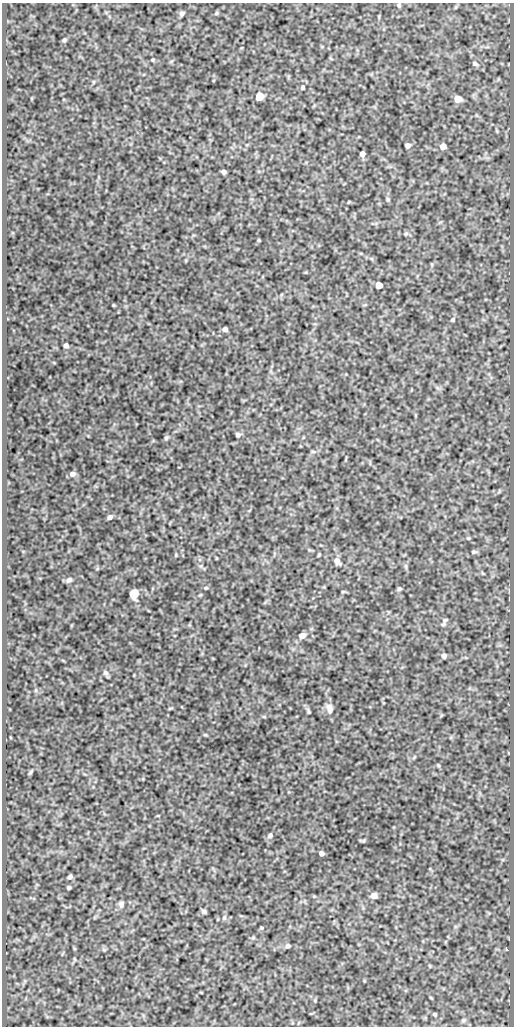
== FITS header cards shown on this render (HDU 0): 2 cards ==
NAXIS1  =                  512
NAXIS2  =                 1024

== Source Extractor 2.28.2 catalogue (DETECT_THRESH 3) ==
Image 512 x 1024 px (HDU 0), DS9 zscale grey, 1 PNG px = 1 image px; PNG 516 x 1028 px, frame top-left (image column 1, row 1024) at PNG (2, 3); no overlay
Background 416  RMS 0.88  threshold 2.65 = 3 sigma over >= 5 px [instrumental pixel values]
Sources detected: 63; all 63 listed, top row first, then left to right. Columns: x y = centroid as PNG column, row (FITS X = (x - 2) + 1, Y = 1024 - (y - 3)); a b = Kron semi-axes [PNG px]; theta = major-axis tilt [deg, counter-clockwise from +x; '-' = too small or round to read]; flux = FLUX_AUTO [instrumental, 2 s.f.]
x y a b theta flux
399 5 5 5 - 82
216 13 6 4 46 78
182 14 6 5 - 170
64 40 4 4 - 100
152 60 4 4 - 62
475 64 7 6 - 150
303 87 5 5 - 110
260 96 5 5 - 1700
458 99 5 5 - 750
408 146 5 4 - 280
443 146 5 5 - 430
362 154 5 4 - 360
224 172 4 4 - 240
388 199 6 4 -69 90
406 234 6 5 - 87
259 240 3 3 - 56
432 264 6 4 72 72
379 285 5 5 - 960
113 305 3 2 - 48
453 320 6 5 - 100
225 329 4 4 - 230
66 345 4 4 - 190
238 435 5 5 - 140
166 438 6 5 - 97
313 452 7 3 -9 78
72 474 6 5 - 240
110 517 5 4 - 210
468 538 5 4 - 71
474 552 6 5 - 120
319 555 4 3 - 62
337 561 8 6 -52 350
406 566 7 4 -72 100
69 580 7 6 - 180
206 588 5 4 - 73
399 589 5 5 - 110
343 591 6 3 19 52
134 594 6 5 - 2400
445 620 9 6 35 140
302 636 6 5 - 440
444 656 5 5 - 220
105 673 7 6 - 160
36 690 6 3 72 65
329 708 13 8 -69 390
308 711 9 3 -77 99
205 735 6 4 -1 60
414 757 6 3 71 60
438 765 5 4 - 67
31 772 7 4 46 77
270 835 6 5 - 160
363 841 7 4 18 83
321 853 4 4 - 270
70 877 5 4 - 180
69 888 4 3 - 120
314 896 6 3 -19 61
374 896 5 5 - 510
121 904 8 7 - 190
204 911 6 5 - 110
224 918 7 5 74 140
261 928 4 3 - 66
288 946 5 4 - 150
506 949 4 2 - 44
435 1014 5 4 - 84
463 1020 7 6 - 130